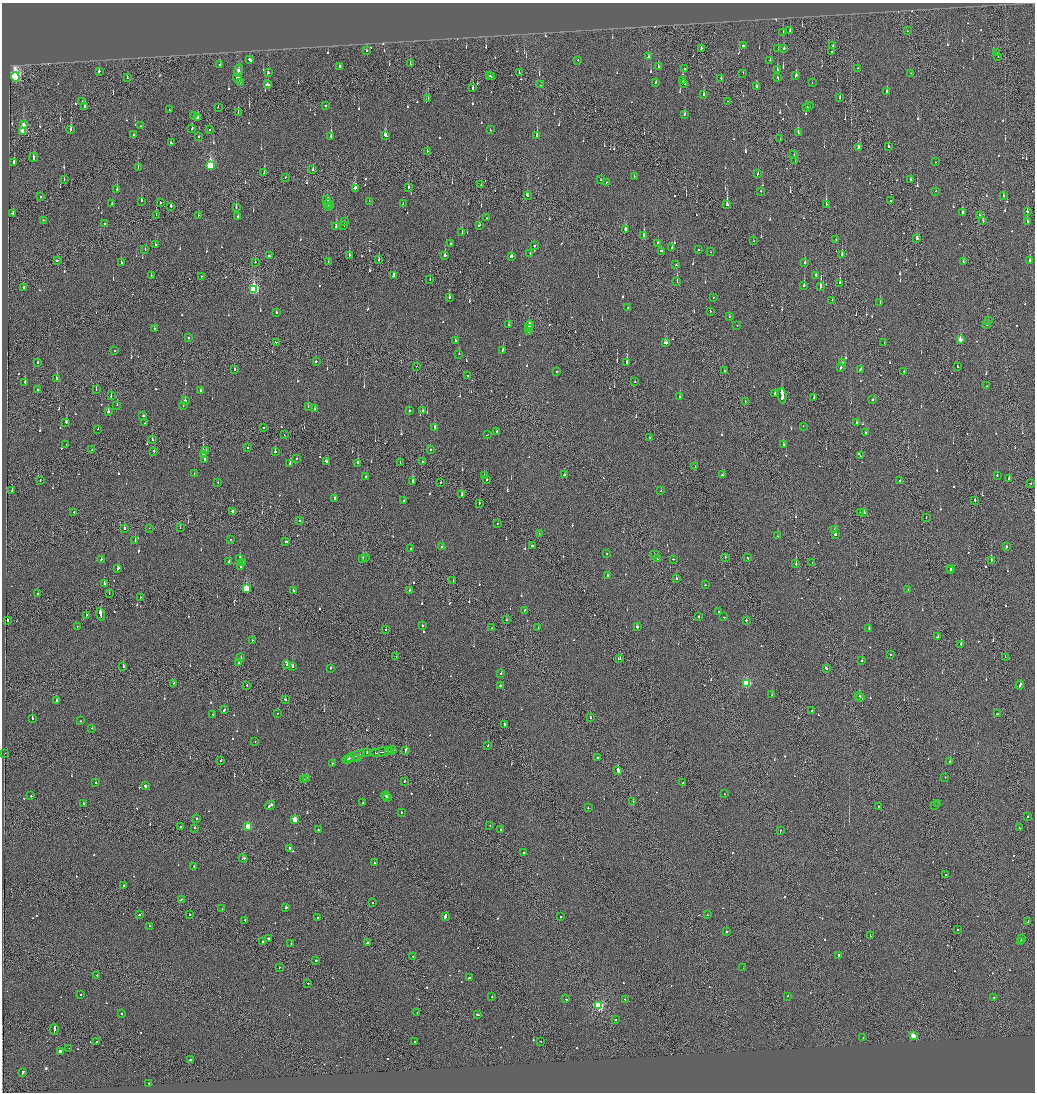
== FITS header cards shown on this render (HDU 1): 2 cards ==
NAXIS1  =                 2065
NAXIS2  =                 2180

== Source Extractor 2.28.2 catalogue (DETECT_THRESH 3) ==
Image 2065 x 2180 px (HDU 1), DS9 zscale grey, zoomed out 1/2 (1 PNG px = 2 x 2 image px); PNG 1037 x 1094 px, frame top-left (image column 1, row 2179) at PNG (2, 3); each listed source drawn as its Kron ellipse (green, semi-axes under 4 px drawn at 4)
Background -0.146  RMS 0.067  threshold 0.202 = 3 sigma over >= 5 px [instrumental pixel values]
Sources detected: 1002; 44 cannot appear on this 1/2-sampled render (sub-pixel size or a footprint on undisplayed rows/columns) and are neither listed nor drawn; of the other 958, the 500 brightest by FLUX_AUTO listed and drawn (458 fainter detections omitted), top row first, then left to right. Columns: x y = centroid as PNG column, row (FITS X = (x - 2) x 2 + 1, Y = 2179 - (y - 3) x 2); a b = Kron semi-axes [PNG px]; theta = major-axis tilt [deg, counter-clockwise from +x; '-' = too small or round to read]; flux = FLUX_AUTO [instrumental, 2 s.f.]
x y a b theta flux
790 30 2 2 - 59
907 31 2 1 - 220
783 32 2 2 - 66
743 46 2 2 - 76
833 46 3 2 - 220
701 48 3 1 - 220
778 48 2 2 - 63
784 48 2 2 - 320
366 50 2 2 - 90
831 52 3 2 - 87
997 53 2 2 - 90
648 57 2 2 - 91
998 57 2 1 - 220
249 60 3 2 - 180
578 60 2 2 - 86
770 60 2 2 - 110
220 64 2 2 - 170
410 64 2 2 - 82
658 66 3 2 - 140
339 67 3 2 - 240
858 68 2 2 - 100
685 69 2 2 - 130
777 69 2 2 - 75
99 71 2 2 - 350
238 71 6 3 81 60
268 73 2 2 - 150
519 73 2 2 - 150
743 73 2 1 - 64
911 73 2 1 - 120
490 76 2 1 - 530
491 76 2 1 - 62
796 76 3 2 - 160
15 77 4 3 - 2900
127 78 2 2 - 95
237 78 5 2 - 1600
721 78 2 1 - 61
777 78 2 2 - 92
683 81 3 2 - 1700
240 82 2 2 - 70
656 83 2 2 - 220
684 83 2 2 - 1200
812 83 2 1 - 58
267 85 3 2 - 380
541 85 2 1 - 84
757 86 2 2 - 100
473 88 4 2 - 220
887 92 3 2 - 150
703 95 3 2 - 75
428 98 2 2 - 95
840 98 2 2 - 64
727 101 2 1 - 73
82 102 2 2 - 72
809 105 2 2 - 120
85 106 3 2 - 140
325 106 2 2 - 130
218 107 2 1 - 77
807 107 2 2 - 200
169 110 2 1 - 78
238 112 3 1 - 93
684 114 2 2 - 170
194 115 2 2 - 69
197 118 3 2 - 940
24 125 3 2 - 210
141 126 2 2 - 99
192 129 2 1 - 180
210 129 2 1 - 70
71 130 2 2 - 220
490 130 2 2 - 71
23 132 3 3 - 570
798 133 3 2 - 62
133 135 2 2 - 88
386 135 3 2 - 450
199 136 2 2 - 88
331 136 3 2 - 480
537 136 2 2 - 370
780 139 2 2 - 64
171 143 3 2 - 240
888 146 2 2 - 150
859 147 4 3 - 190
427 151 2 1 - 59
794 155 2 1 - 76
33 157 4 2 - 320
795 161 2 1 - 62
935 162 2 2 - 77
14 163 3 2 - 390
210 166 4 3 - 1200
138 168 2 2 - 91
313 170 2 2 - 150
264 173 3 2 - 91
758 174 3 2 - 90
634 176 2 1 - 110
285 177 2 2 - 59
911 179 2 2 - 310
64 180 2 1 - 85
601 180 2 1 - 190
606 182 2 2 - 61
481 185 2 1 - 66
408 187 2 2 - 95
355 188 2 2 - 400
117 189 2 2 - 660
761 191 2 2 - 130
936 191 2 2 - 63
527 195 3 2 - 170
1003 195 2 2 - 77
41 197 2 1 - 100
326 200 3 2 - 200
142 201 2 2 - 450
369 201 2 1 - 94
890 201 2 1 - 150
160 203 2 2 - 230
112 204 2 2 - 66
328 204 4 2 - 160
403 204 2 2 - 66
727 204 3 2 - 1500
826 204 3 1 - 390
171 206 2 1 - 360
331 206 3 2 - 260
236 208 3 2 - 180
328 208 3 1 - 300
1027 211 3 2 - 75
963 212 2 2 - 200
12 213 4 2 - 220
156 215 2 1 - 78
199 215 2 1 - 60
979 215 2 2 - 97
238 217 2 2 - 180
487 218 2 1 - 76
43 220 2 2 - 71
983 221 2 2 - 160
345 222 2 2 - 71
1027 222 2 2 - 130
105 223 2 2 - 97
479 225 3 2 - 200
344 226 2 1 - 210
336 227 3 2 - 200
625 229 3 2 - 88
462 233 2 2 - 110
644 236 2 2 - 1700
917 238 3 2 - 280
836 240 2 1 - 78
754 241 2 1 - 270
450 243 2 2 - 71
658 243 2 2 - 180
155 245 2 2 - 160
534 246 2 2 - 160
672 247 2 2 - 150
145 250 2 2 - 60
699 250 2 2 - 77
661 251 3 2 - 120
710 252 2 1 - 81
530 253 2 2 - 130
349 255 3 2 - 190
445 255 3 2 - 310
842 255 2 2 - 890
269 256 3 2 - 130
511 256 3 2 - 190
57 260 3 2 - 280
379 260 2 2 - 65
1029 261 3 2 - 64
255 262 2 1 - 74
328 262 2 2 - 120
963 262 2 2 - 75
121 263 2 2 - 120
805 263 2 2 - 120
676 265 2 2 - 150
816 275 3 2 - 200
151 276 2 2 - 81
201 276 2 1 - 62
393 276 3 2 - 560
430 279 2 1 - 130
677 282 2 2 - 140
840 283 4 2 - 62
804 286 2 2 - 610
821 286 3 2 - 370
23 287 3 2 - 59
254 290 4 3 - 1700
449 297 3 2 - 380
713 297 2 2 - 75
832 300 2 2 - 81
880 302 2 2 - 170
628 308 2 2 - 73
710 311 2 2 - 73
276 312 2 2 - 73
730 317 2 2 - 110
988 320 2 2 - 72
508 325 2 2 - 69
529 325 4 2 - 290
737 325 2 2 - 65
987 325 2 2 - 97
529 328 2 1 - 130
154 329 2 2 - 170
528 332 4 1 - 440
188 338 2 2 - 170
455 340 2 2 - 66
960 340 3 2 - 210
276 342 2 2 - 120
665 343 3 2 - 590
884 343 2 1 - 140
503 350 3 2 - 120
115 351 2 2 - 91
459 354 2 2 - 62
316 361 2 2 - 120
37 362 2 2 - 67
627 362 2 2 - 1100
842 363 2 2 - 150
416 366 2 1 - 250
841 367 3 2 - 260
957 367 2 2 - 110
860 369 2 2 - 240
234 370 2 2 - 94
557 371 2 2 - 73
724 371 2 2 - 73
904 371 2 2 - 70
467 376 2 2 - 97
56 379 2 2 - 240
25 382 2 2 - 130
635 382 2 1 - 140
987 386 2 2 - 64
38 390 2 2 - 120
96 390 2 1 - 220
200 390 2 2 - 250
775 393 2 2 - 87
111 396 2 2 - 100
782 396 7 2 -84 1300
680 397 2 2 - 100
814 398 2 2 - 83
872 399 2 2 - 790
185 401 2 2 - 360
745 401 2 1 - 88
117 405 2 2 - 80
183 406 2 1 - 200
308 406 2 2 - 69
314 409 2 2 - 76
422 410 2 2 - 130
409 411 2 2 - 130
108 412 2 2 - 200
143 416 2 2 - 86
66 422 2 2 - 320
857 422 2 2 - 81
145 423 2 1 - 65
803 426 2 2 - 63
264 427 2 2 - 130
435 427 2 2 - 200
98 429 2 1 - 69
497 432 2 2 - 600
866 433 2 2 - 72
284 435 2 1 - 170
487 435 2 1 - 360
649 437 2 1 - 61
152 440 2 1 - 62
66 444 2 1 - 93
783 445 2 2 - 61
248 447 2 2 - 110
430 449 2 2 - 310
92 450 2 2 - 59
154 451 2 1 - 85
206 451 2 2 - 220
275 452 2 2 - 790
203 455 3 2 - 580
860 456 2 2 - 87
205 459 3 2 - 640
296 459 2 2 - 160
326 461 3 2 - 260
422 462 2 1 - 76
290 463 2 2 - 120
358 463 2 2 - 230
400 463 2 1 - 70
695 466 2 2 - 75
194 473 2 1 - 89
484 475 2 2 - 79
564 475 2 2 - 74
723 475 3 2 - 250
997 475 2 2 - 84
366 477 3 2 - 250
1009 478 2 1 - 350
486 479 2 2 - 190
40 480 2 2 - 76
413 481 4 2 - 390
899 481 2 1 - 65
218 482 2 2 - 59
440 482 2 1 - 65
1031 483 2 1 - 310
12 491 2 2 - 73
661 491 2 2 - 220
462 495 3 2 - 64
335 498 2 2 - 120
975 500 2 2 - 510
404 501 3 2 - 110
479 503 2 1 - 130
232 511 2 1 - 670
74 512 2 2 - 75
860 513 2 1 - 160
864 513 2 2 - 120
926 517 2 1 - 90
300 521 2 2 - 69
497 523 2 2 - 190
124 528 2 2 - 440
149 528 2 1 - 100
180 528 2 2 - 100
835 529 2 2 - 140
539 534 2 1 - 82
835 534 2 2 - 72
778 536 2 1 - 78
230 539 2 1 - 60
135 540 2 2 - 92
286 542 2 2 - 290
442 546 2 2 - 160
532 546 3 2 - 140
1006 547 2 2 - 140
411 549 2 2 - 140
606 554 2 2 - 91
655 555 2 2 - 110
725 557 2 2 - 110
362 558 2 2 - 380
365 558 2 2 - 170
748 558 2 2 - 250
101 559 2 2 - 76
240 559 2 2 - 1800
657 559 2 1 - 71
673 559 2 2 - 110
991 560 3 2 - 190
229 562 2 2 - 640
812 562 2 1 - 74
243 563 2 2 - 100
796 564 2 1 - 350
240 566 2 2 - 100
118 569 4 2 - 170
951 569 2 2 - 330
950 570 2 1 - 230
608 576 4 2 - 220
676 579 2 2 - 76
453 581 2 1 - 80
104 583 2 2 - 340
705 585 2 1 - 86
246 588 3 3 - 580
293 590 2 2 - 87
908 590 2 2 - 83
409 591 2 2 - 140
38 594 2 2 - 210
109 594 2 1 - 110
140 597 2 1 - 60
524 610 2 2 - 140
719 611 2 2 - 120
100 614 6 2 -74 1600
86 615 3 2 - 140
698 617 2 2 - 98
724 617 2 2 - 130
7 620 2 2 - 140
506 620 2 2 - 240
746 620 2 2 - 240
422 625 2 2 - 74
77 626 2 1 - 97
637 627 2 2 - 260
491 628 2 1 - 140
538 628 2 2 - 150
869 628 2 2 - 290
386 630 2 2 - 61
937 637 3 2 - 130
252 640 2 2 - 110
961 644 2 2 - 360
890 655 2 2 - 200
396 656 2 1 - 69
1005 657 2 1 - 630
241 658 2 2 - 81
619 659 3 2 - 630
862 660 2 2 - 140
239 663 2 1 - 88
287 665 2 2 - 350
123 666 2 2 - 340
292 666 2 2 - 370
330 668 2 2 - 450
826 668 2 2 - 120
501 673 2 2 - 87
174 683 2 2 - 93
747 683 3 3 - 990
247 685 2 2 - 59
1020 685 4 2 - 240
500 686 2 2 - 81
772 694 2 2 - 93
859 695 2 2 - 500
861 698 4 2 - 260
57 700 3 2 - 250
285 700 2 2 - 120
224 710 3 2 - 140
812 710 2 2 - 110
213 714 2 2 - 62
277 714 2 2 - 63
997 714 2 2 - 88
591 717 2 1 - 120
32 718 2 2 - 660
80 721 2 2 - 59
505 724 3 2 - 980
92 728 2 2 - 81
255 741 2 1 - 65
488 746 2 2 - 87
392 750 4 2 - 310
405 750 4 2 - 200
388 751 2 1 - 150
382 752 12 2 8 970
5 753 2 1 - 76
367 753 2 2 - 450
375 753 2 2 - 240
355 756 10 2 21 660
598 758 2 2 - 310
348 759 5 2 - 390
357 759 2 2 - 380
221 761 2 2 - 470
950 761 2 2 - 330
332 763 2 2 - 67
618 771 3 1 - 15000
945 777 2 2 - 120
303 779 4 2 - 450
306 779 3 2 - 210
404 781 2 2 - 100
95 782 2 1 - 86
683 783 2 1 - 110
145 786 2 2 - 570
724 794 2 2 - 64
31 796 2 2 - 77
386 796 4 2 - 300
387 797 2 2 - 170
363 802 2 1 - 82
633 802 2 1 - 60
937 803 2 2 - 110
83 804 3 2 - 780
270 806 5 2 - 350
878 806 2 1 - 63
935 806 2 1 - 87
588 808 2 2 - 83
401 812 2 2 - 95
1028 816 2 2 - 91
196 819 2 2 - 87
295 820 3 3 - 320
490 825 2 2 - 88
248 826 3 3 - 510
180 827 2 2 - 120
194 828 2 2 - 100
1019 828 2 1 - 150
318 830 2 2 - 83
501 830 2 2 - 190
780 831 3 1 - 110
290 848 2 2 - 560
523 853 2 2 - 260
243 858 4 2 - 340
374 863 2 2 - 77
194 866 2 2 - 70
946 874 2 2 - 250
123 886 2 2 - 420
181 899 2 2 - 190
372 902 2 2 - 80
286 907 2 2 - 1100
222 909 2 1 - 130
189 914 2 2 - 84
139 915 2 2 - 150
707 915 2 1 - 110
445 916 4 2 - 260
317 917 2 2 - 59
561 917 2 1 - 160
245 920 2 2 - 230
1028 921 3 2 - 130
149 926 2 2 - 120
957 930 2 2 - 230
726 932 2 2 - 250
870 936 2 2 - 65
268 938 2 2 - 150
1021 938 2 2 - 410
1020 941 3 2 - 230
263 942 2 2 - 220
291 943 2 2 - 100
367 943 2 2 - 280
838 955 2 2 - 470
412 956 2 1 - 120
316 960 2 2 - 360
279 967 2 1 - 79
743 968 2 1 - 120
97 975 2 2 - 140
470 978 2 2 - 610
308 983 2 1 - 110
80 995 2 2 - 62
787 996 2 2 - 320
492 997 2 2 - 64
994 997 2 2 - 87
566 999 2 2 - 120
625 999 2 2 - 77
599 1005 3 3 - 1400
122 1013 2 2 - 81
417 1013 2 2 - 60
478 1014 3 2 - 220
615 1020 2 2 - 68
54 1029 5 2 - 460
913 1036 3 2 - 270
863 1038 2 2 - 67
541 1041 2 2 - 63
97 1042 2 2 - 430
414 1042 2 2 - 170
69 1048 2 2 - 62
61 1052 3 2 - 680
190 1060 2 2 - 190
23 1072 3 2 - 150
149 1083 2 2 - 64
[458 fainter detections neither listed nor drawn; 44 sub-pixel or undisplayed-footprint detections neither listed nor drawn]